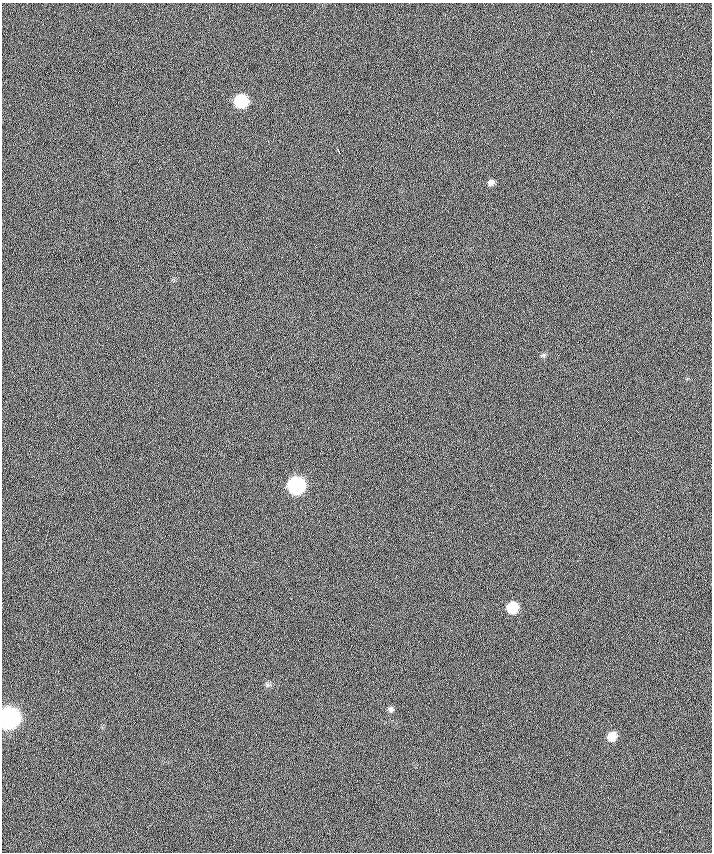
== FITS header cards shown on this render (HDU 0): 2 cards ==
NAXIS1  =                  710 /
NAXIS2  =                  850 /

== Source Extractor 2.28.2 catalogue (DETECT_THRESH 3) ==
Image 710 x 850 px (HDU 0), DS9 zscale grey, 1 PNG px = 1 image px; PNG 714 x 854 px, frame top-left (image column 1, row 850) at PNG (2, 3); no overlay
Background -1.26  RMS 21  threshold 61.8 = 3 sigma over >= 5 px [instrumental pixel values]
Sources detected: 10; all 10 listed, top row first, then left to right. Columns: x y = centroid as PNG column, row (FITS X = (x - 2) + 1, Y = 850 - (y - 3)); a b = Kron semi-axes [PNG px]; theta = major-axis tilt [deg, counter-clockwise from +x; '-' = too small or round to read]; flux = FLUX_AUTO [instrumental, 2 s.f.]
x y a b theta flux
241 101 9 8 - 94000
338 151 5 2 - 1900
491 182 7 6 - 5500
296 485 9 9 - 300000
512 608 8 8 - 47000
135 674 2 2 - 870
268 685 7 4 -19 2600
391 709 8 6 -74 3800
9 718 10 9 - 930000
612 736 8 7 - 20000
At the frame edge (FLAGS 8, measured only in part): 1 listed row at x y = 9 718